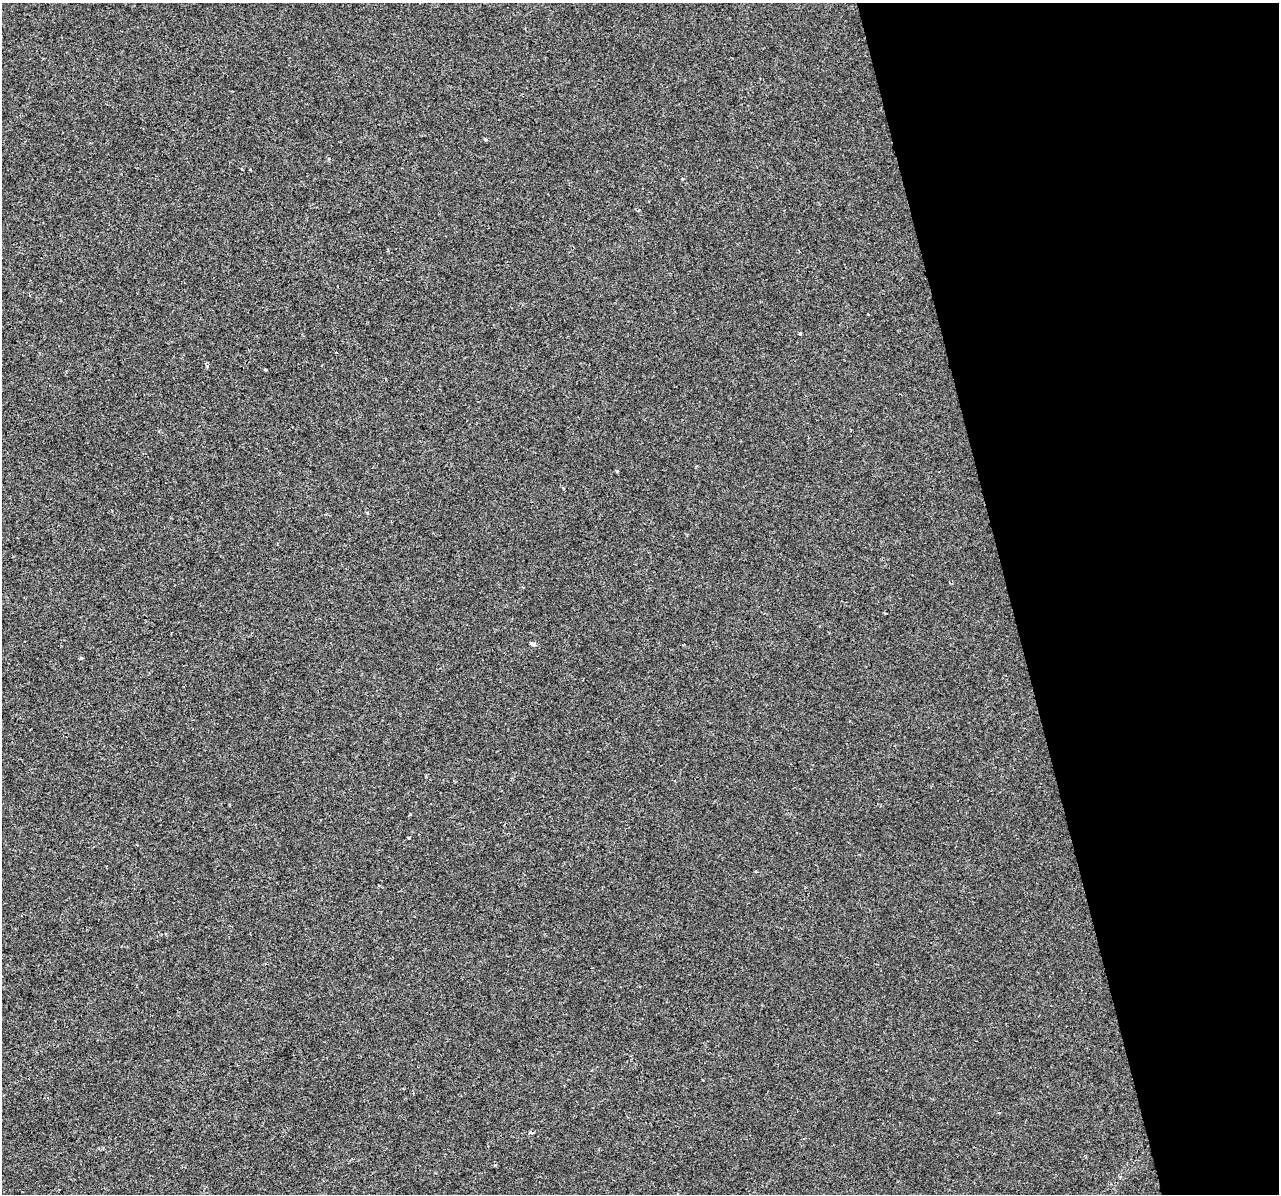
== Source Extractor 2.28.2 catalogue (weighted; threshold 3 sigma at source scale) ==
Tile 12 of 4 x 4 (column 4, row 3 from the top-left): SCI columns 3833-5109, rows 1284-2475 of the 5109 x 4903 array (HDU 1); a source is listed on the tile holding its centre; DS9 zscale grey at full resolution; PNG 1281 x 1196 px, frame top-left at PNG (2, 3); no overlay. Shown black and unused: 21% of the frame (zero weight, under 2 of 3 exposures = <1% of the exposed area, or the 3 px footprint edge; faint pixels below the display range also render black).
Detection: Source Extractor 2.28.2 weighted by HDU 2 'WHT'; one run over the whole footprint, this tile lists its part. Background -4.07e-04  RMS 0.0043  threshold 0.0193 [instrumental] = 3 sigma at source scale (4.5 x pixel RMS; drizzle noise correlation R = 1.50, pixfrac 1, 0.0396/0.0396 arcsec/px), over >= 5 px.
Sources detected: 11; all 11 listed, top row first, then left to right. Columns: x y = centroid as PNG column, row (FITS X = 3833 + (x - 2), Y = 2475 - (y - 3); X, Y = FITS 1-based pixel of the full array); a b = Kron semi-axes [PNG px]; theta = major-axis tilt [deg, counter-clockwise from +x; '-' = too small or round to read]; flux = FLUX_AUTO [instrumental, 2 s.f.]
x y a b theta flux
485 139 5 3 - 0.51
682 179 4 4 - 0.52
800 333 4 3 - 0.52
207 366 5 4 - 0.69
265 369 3 3 - 0.54
367 512 4 3 - 0.4
532 644 5 3 - 5.9
81 658 4 3 - 0.45
409 838 3 2 - 0.59
532 1132 6 3 -9 0.6
495 1165 4 3 - 0.48